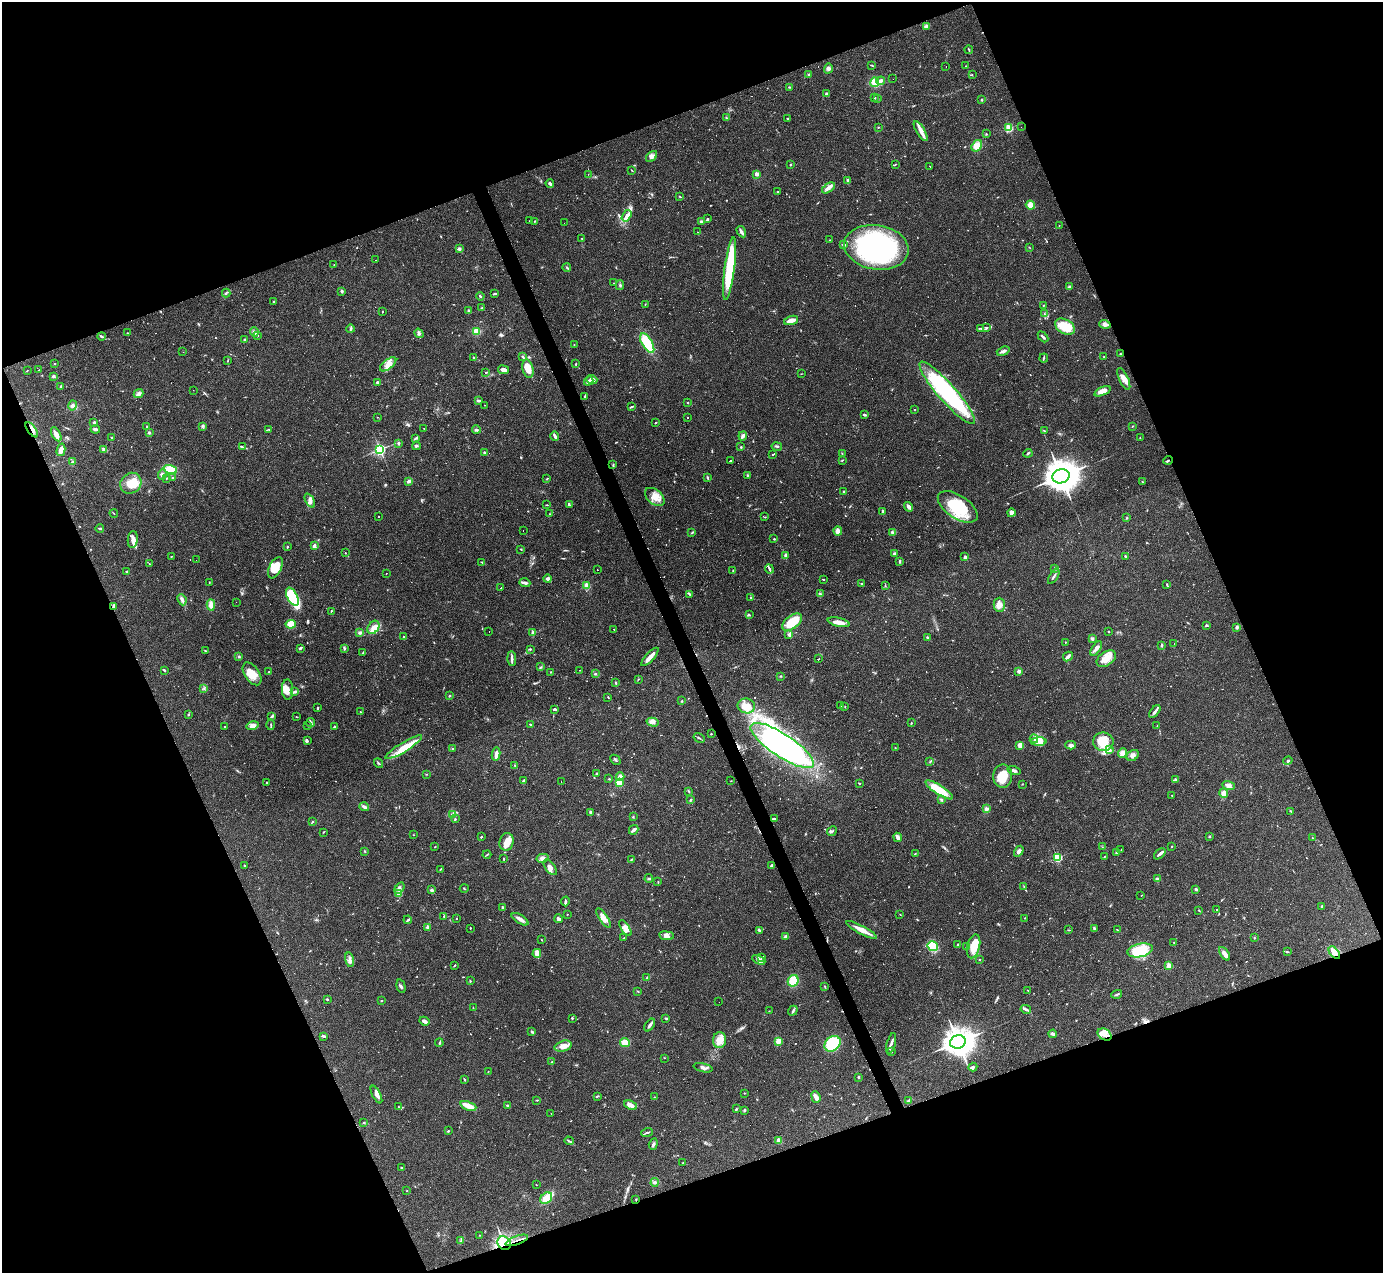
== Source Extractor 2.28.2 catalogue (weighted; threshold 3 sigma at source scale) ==
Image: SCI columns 1-5521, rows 277-5360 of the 5521 x 5508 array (HDU 1 of 3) = the unmasked area's bounding box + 8 px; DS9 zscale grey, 4 x 4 block average (1 PNG px = mean of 4 x 4 image px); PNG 1385 x 1275 px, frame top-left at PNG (2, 2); each listed source drawn as its Kron ellipse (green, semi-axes under 4 px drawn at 4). Shown black and unused: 42% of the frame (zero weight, under 2 of 3 exposures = <1% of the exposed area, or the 3 px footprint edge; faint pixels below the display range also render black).
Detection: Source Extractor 2.28.2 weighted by HDU 2 'WHT'. Background 0.0849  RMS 0.0059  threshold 0.0267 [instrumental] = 3 sigma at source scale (4.5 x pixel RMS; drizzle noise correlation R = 1.50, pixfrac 1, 0.05/0.05 arcsec/px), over >= 5 px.
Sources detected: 879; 9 too faint to see at this stretch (4 x 4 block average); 4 inside a brighter object's white glare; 96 cosmic-ray / hot-pixel residue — neither listed nor drawn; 15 coinciding with a brighter row at this scale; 48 inside a brighter listed object's ellipse — not listed separately; of the other 707, all 500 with FLUX_AUTO >= 1.37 (the completeness limit of this list) listed and drawn (207 fainter detections not listed), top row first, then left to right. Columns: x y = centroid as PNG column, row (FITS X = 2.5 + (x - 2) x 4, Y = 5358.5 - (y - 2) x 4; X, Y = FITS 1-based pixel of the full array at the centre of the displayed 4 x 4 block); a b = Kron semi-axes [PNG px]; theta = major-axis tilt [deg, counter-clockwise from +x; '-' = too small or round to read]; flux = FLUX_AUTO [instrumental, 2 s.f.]
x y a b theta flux
927 26 3 2 - 26
969 50 4 2 - 3.7
872 65 4 2 - 2.7
946 66 2 2 - 12
966 66 2 2 - 2.2
828 68 5 3 - 7.2
809 75 3 2 - 4.3
972 75 2 2 - 1.4
893 79 2 2 - 1.4
880 81 4 3 - 12
875 82 5 3 - 52
789 87 2 2 - 2.7
826 94 2 2 - 9.8
875 98 2 2 - 1.6
878 98 2 2 - 2.5
982 100 2 2 - 3.1
726 118 2 2 - 2.3
787 118 2 2 - 2.6
878 127 2 2 - 1.8
1021 127 2 2 - 3.3
1009 128 2 2 - 230
921 131 11 4 -59 22
986 134 2 2 - 2.8
977 146 6 4 56 34
652 156 6 4 44 13
895 164 3 2 - 2.7
790 165 2 2 - 3.1
930 166 3 2 - 1.6
632 170 3 2 - 1.6
588 174 2 2 - 1.4
757 174 2 2 - 60
848 180 3 3 - 8.4
550 183 4 2 - 6.6
828 188 7 3 35 14
778 191 2 2 - 1.5
680 196 3 2 - 2.3
1030 205 5 4 - 33
627 216 6 4 57 20
707 219 3 2 - 4.3
530 221 2 2 - 2
535 221 2 2 - 1.9
701 222 2 2 - 9.5
564 223 2 2 - 3.9
1059 225 2 2 - 2.4
697 232 2 2 - 2.2
741 232 6 3 -58 9.5
582 238 2 2 - 2.1
829 240 2 2 - 1.6
843 245 3 2 - 4.3
876 247 32 22 -9 660
1030 248 3 2 - 1.8
459 249 4 3 - 8.1
375 260 2 2 - 3.6
334 264 3 2 - 1.6
567 267 4 2 - 3.7
730 269 32 5 82 210
614 283 2 2 - 1.6
620 285 5 2 - 5.2
1069 286 4 2 - 3
342 291 3 2 - 6.2
226 293 4 2 - 3.9
495 294 4 2 - 4.1
480 296 4 2 - 3.7
273 302 2 2 - 3.9
645 304 2 2 - 2.1
1043 305 2 2 - 4.6
482 308 3 2 - 2.3
468 311 2 2 - 4.5
382 312 2 2 - 2.3
1044 313 2 2 - 2.6
791 320 7 3 18 32
1105 324 6 3 -16 16
986 327 4 2 - 3
1065 327 11 7 -29 110
981 328 4 2 - 3.9
351 329 4 2 - 5.4
476 331 4 3 - 38
254 332 5 3 - 8.6
127 333 3 2 - 1.6
419 333 5 4 - 8.2
257 335 2 2 - 7.9
101 336 4 2 - 6.2
1043 337 6 2 -47 7.9
245 340 2 2 - 23
647 343 11 5 -60 120
574 345 2 2 - 1.5
1003 351 7 3 19 11
183 352 2 2 - 2.1
1120 354 2 2 - 2.7
522 357 3 2 - 3.2
1104 357 2 2 - 1.6
474 358 4 2 - 2.7
1044 358 4 2 - 3.5
228 360 3 2 - 1.9
54 364 2 2 - 1.8
388 364 9 5 38 22
576 364 3 2 - 2.4
528 369 9 5 -76 41
27 370 2 2 - 1.5
39 370 3 2 - 1.5
503 370 5 3 - 13
486 372 3 2 - 83
801 374 2 2 - 1.5
53 376 3 2 - 6.6
592 379 5 3 - 17
1124 379 12 4 -65 29
589 381 5 2 - 11
377 382 2 2 - 22
61 386 3 3 - 3.7
193 390 2 2 - 1.5
1102 391 8 4 23 26
947 393 40 9 -49 480
138 394 5 3 - 8.9
585 397 4 2 - 3.5
479 400 4 3 - 5.7
687 403 2 2 - 2.7
73 405 5 3 - 9.3
484 405 2 2 - 2.2
631 407 3 2 - 3.5
914 409 2 2 - 1.5
865 415 3 2 - 5
377 417 2 2 - 1.6
688 417 2 2 - 39
94 422 2 2 - 24
656 423 3 2 - 2.8
202 426 3 2 - 3.9
1132 426 3 2 - 1.8
146 427 3 2 - 2.6
95 429 5 2 - 11
269 429 2 2 - 3.3
424 429 2 2 - 1.7
32 430 9 3 -54 14
476 430 4 3 - 5.9
1044 430 3 2 - 2.6
149 432 3 3 - 4.3
56 434 7 3 -60 27
555 436 5 2 - 9.9
743 436 4 3 - 9.8
112 437 3 2 - 2.3
415 438 3 2 - 4.3
1140 438 3 2 - 2.5
399 443 2 2 - 9
416 446 4 3 - 5
777 446 5 2 - 4.5
242 447 3 2 - 2.3
741 447 2 2 - 3.1
103 449 4 3 - 5.9
380 449 2 2 - 590
61 450 6 4 76 24
485 452 2 2 - 4.2
1028 453 4 2 - 4.2
773 454 3 2 - 120
842 454 3 2 - 2.1
731 460 4 2 - 160
842 460 3 2 - 2.6
1168 460 5 2 - 4.2
72 462 3 2 - 3.4
613 465 3 2 - 3.6
170 469 7 4 -17 53
162 475 5 3 - 9.3
747 475 3 2 - 1.8
1061 476 8 7 - 6600
707 477 3 2 - 2.7
167 478 2 2 - 1.8
172 478 2 2 - 1.6
547 479 2 2 - 2.4
409 481 4 3 - 10
1142 482 2 2 - 1.5
131 483 11 10 - 62
844 491 2 2 - 16
655 497 11 7 -40 38
310 501 7 4 -63 13
547 505 2 2 - 2.6
569 505 3 2 - 3.4
909 507 5 3 - 14
958 507 23 11 -34 170
883 512 3 2 - 6
114 513 4 2 - 2
1011 513 4 4 - 12
550 514 2 2 - 1.7
379 516 2 2 - 6
765 517 2 2 - 1.8
1127 518 3 2 - 2.1
100 529 4 2 - 4.4
523 531 2 2 - 17
838 531 4 3 - 9.3
692 532 4 2 - 3.3
893 533 4 3 - 6.7
133 539 8 5 85 21
774 539 2 2 - 6.1
314 546 3 2 - 8.7
287 547 3 2 - 2.8
521 549 2 2 - 2.4
345 553 2 2 - 2.6
894 554 3 2 - 8.6
786 555 2 2 - 45
171 556 2 2 - 2.2
1125 556 2 2 - 4.3
965 557 2 2 - 34
196 560 2 2 - 1.5
900 561 2 2 - 5.7
482 563 4 2 - 2.7
149 564 2 2 - 2
275 568 11 6 64 60
769 569 4 2 - 6.4
1054 569 3 2 - 2.6
597 570 2 2 - 4.4
733 571 2 2 - 2.1
127 572 3 2 - 4.4
386 573 2 2 - 1.4
1054 576 8 2 58 6.2
548 579 4 3 - 11
823 579 2 2 - 2.4
209 583 2 2 - 1.5
525 583 5 3 - 9.4
862 584 3 2 - 2.6
885 585 3 2 - 1.9
1167 585 4 2 - 3.8
587 586 2 2 - 170
501 588 2 2 - 51
820 594 3 2 - 3.3
690 595 3 2 - 2.6
292 597 10 5 -62 180
751 598 3 2 - 3.8
182 600 6 3 -66 9.1
236 602 2 2 - 1.5
211 605 5 3 - 18
999 605 7 5 -89 25
114 606 4 2 - 7.5
331 611 3 2 - 2.6
749 615 4 2 - 3.5
792 622 11 6 38 96
839 622 11 4 -13 25
291 624 5 4 - 49
1207 625 3 2 - 4.4
373 627 7 5 55 21
1237 627 3 2 - 7.9
614 629 2 2 - 1.4
489 632 2 2 - 2.2
1109 632 2 2 - 2.7
360 633 3 3 - 8.2
533 633 3 2 - 9.8
788 635 4 3 - 7.4
403 636 2 2 - 2.4
927 637 2 2 - 3.9
1092 638 3 2 - 3.6
1065 642 2 2 - 1.5
1174 643 2 2 - 12
1161 645 4 2 - 5.2
300 648 4 2 - 5.8
1096 648 8 3 58 16
345 649 3 2 - 3.6
530 649 2 2 - 2.3
206 651 2 2 - 2.6
363 653 2 2 - 1.5
239 656 2 2 - 3.8
650 657 12 3 47 31
1068 657 5 2 - 14
512 658 7 2 -87 11
818 659 2 2 - 160
1106 659 11 6 35 42
541 667 2 2 - 2.1
164 670 4 2 - 3.7
579 670 2 2 - 5.6
1019 671 2 2 - 56
269 672 3 2 - 3.5
550 672 2 2 - 1.5
252 674 13 7 -56 47
595 674 3 2 - 3.6
780 676 2 2 - 2.1
638 679 3 2 - 1.9
615 683 3 2 - 2.4
204 688 2 2 - 2.1
288 689 10 5 -88 23
295 692 4 3 - 8.3
449 696 2 2 - 2.9
608 697 2 2 - 2.1
682 701 3 2 - 2.6
746 706 8 7 - 36
840 706 2 2 - 1.7
845 706 2 2 - 1.4
317 708 3 2 - 3.3
555 709 3 2 - 7.6
360 712 2 2 - 1.6
1155 712 7 3 53 10
189 714 3 2 - 3.1
271 716 3 2 - 2.9
296 717 3 2 - 2.4
652 722 6 3 -14 10
311 723 4 2 - 10
911 723 2 2 - 2.4
271 725 5 2 - 3.5
531 725 3 2 - 1.8
225 726 2 2 - 2.1
253 726 6 4 15 21
308 726 2 2 - 1.8
334 726 2 2 - 4.2
1157 726 2 2 - 1.4
711 734 2 2 - 4.6
699 738 6 2 -32 4.5
1034 739 4 2 - 5.8
307 740 4 2 - 4.8
1039 742 8 3 1 19
1103 742 10 9 - 77
1020 745 2 2 - 64
1071 745 5 4 - 9.6
782 746 37 11 -33 1200
404 747 21 5 31 59
895 748 2 2 - 1.9
453 749 3 2 - 4.1
1110 749 3 2 - 4.9
1122 753 5 3 - 24
496 754 6 2 78 22
1133 755 6 5 - 17
615 760 6 2 -44 4.3
1288 761 5 2 - 5.4
930 762 2 2 - 2
378 763 5 2 - 4.1
515 765 2 2 - 2.4
1014 770 6 2 -16 11
426 774 2 2 - 1.4
596 774 2 2 - 2.3
1003 776 11 9 87 70
620 777 4 4 - 17
609 779 2 2 - 3
1175 779 3 2 - 3.5
523 780 4 2 - 3
561 781 2 2 - 5.7
731 781 2 2 - 1.4
267 782 2 2 - 7.3
619 783 4 3 - 38
859 783 2 2 - 2.4
1022 784 2 2 - 1.7
1229 785 6 3 -21 17
939 790 16 4 -33 89
689 791 2 2 - 2.1
1223 793 5 4 - 20
1172 795 2 2 - 1.8
941 799 3 2 - 4
690 800 3 2 - 4
364 807 5 2 - 11
986 809 3 2 - 14
1291 811 2 2 - 2.7
590 812 4 2 - 5.7
452 814 4 2 - 5.1
633 817 2 2 - 2.6
455 819 2 2 - 3.2
774 819 3 2 - 5.8
313 822 2 2 - 1.9
634 830 5 3 - 11
832 831 5 2 - 5.1
323 832 2 2 - 1.7
414 835 2 2 - 1.8
1209 836 2 2 - 9.8
481 837 3 2 - 2.8
898 837 5 3 - 13
1312 838 2 2 - 3.1
507 842 9 7 74 34
1172 846 2 2 - 2.3
435 847 2 2 - 2.2
1102 847 2 2 - 1.5
1121 850 2 2 - 2.9
365 851 2 2 - 2.2
1019 851 6 3 57 12
1116 853 3 2 - 2.7
487 854 4 2 - 3.5
915 854 3 2 - 2.3
1160 854 6 2 41 12
1057 857 2 2 - 360
1104 857 2 2 - 1.9
543 858 6 4 13 13
504 859 3 2 - 2.3
631 859 3 2 - 2.9
244 865 2 2 - 2.8
771 866 2 2 - 6.1
550 867 9 4 -51 17
440 869 3 2 - 1.9
649 878 4 2 - 3.5
1157 879 3 3 - 7.1
658 882 2 2 - 2.6
1024 887 2 2 - 1.4
399 888 6 3 59 9
464 888 4 2 - 2.6
1196 889 2 2 - 28
432 890 2 2 - 8.4
399 894 4 3 - 17
1141 895 2 2 - 1.8
565 901 5 2 - 5
1322 906 3 2 - 5.9
502 907 4 2 - 3.4
1217 909 2 2 - 110
1199 910 2 2 - 1.6
567 914 2 2 - 1.5
900 914 2 2 - 1.6
444 916 2 2 - 10
456 918 2 2 - 2.1
603 918 11 3 -56 23
1025 918 2 2 - 1.4
520 919 9 3 -33 22
559 919 4 3 - 12
408 920 4 2 - 4.2
428 927 2 2 - 61
470 928 2 2 - 2.3
625 928 9 4 -55 29
1094 928 4 2 - 4.6
759 930 3 2 - 6.8
862 930 17 3 -28 41
1069 930 3 2 - 2.4
1117 930 3 2 - 3.2
666 936 7 4 -8 16
786 936 3 2 - 6.2
624 938 2 2 - 1.4
1254 938 2 2 - 2
541 940 2 2 - 1.7
1174 943 2 2 - 1.5
958 945 3 2 - 5.1
933 946 5 5 - 67
967 946 2 2 - 13
974 946 12 6 76 75
1140 950 13 6 12 120
1287 952 4 2 - 3
537 953 4 4 - 21
1334 953 7 4 -52 25
1225 954 7 3 -56 18
762 957 2 2 - 70
980 959 2 2 - 4.2
350 960 7 3 -75 11
759 960 7 4 -26 15
455 965 3 2 - 3
1169 965 2 2 - 120
647 978 3 2 - 3
470 981 2 2 - 3.5
793 981 6 5 - 69
401 986 7 2 -75 5.5
825 986 3 2 - 2.3
1028 990 2 2 - 2.1
638 991 2 2 - 2.6
1117 994 5 2 - 4.9
327 999 2 2 - 5
381 1001 2 2 - 2.7
719 1002 2 2 - 1.4
473 1008 2 2 - 1.7
1026 1009 5 3 - 7.5
769 1011 2 2 - 1.6
793 1011 5 2 - 5.6
572 1018 2 2 - 11
666 1018 3 2 - 4.6
424 1021 5 2 - 13
650 1025 7 2 54 11
532 1032 4 2 - 4.4
1053 1034 4 2 - 9.4
1105 1034 7 5 -32 25
323 1036 4 2 - 7.1
719 1040 8 6 86 31
778 1041 2 2 - 160
958 1042 8 7 - 4200
439 1043 4 2 - 4.7
625 1043 5 4 - 35
891 1043 10 2 74 14
832 1044 9 7 41 170
563 1046 8 5 17 27
892 1052 2 2 - 1.9
664 1058 2 2 - 1.4
552 1062 2 2 - 3.7
973 1067 4 3 - 7.8
703 1068 10 3 -13 12
488 1072 2 2 - 1.5
858 1077 2 2 - 12
465 1080 3 2 - 3.2
744 1093 2 2 - 4.6
376 1094 9 3 -63 17
597 1096 3 2 - 3.8
654 1097 2 2 - 1.4
816 1097 6 4 -71 15
537 1100 3 2 - 2.7
909 1100 3 2 - 7.4
631 1105 6 3 -24 22
468 1106 8 3 -22 61
507 1106 3 2 - 5.6
398 1107 2 2 - 2.3
736 1109 2 2 - 3.2
744 1110 2 2 - 5.8
551 1114 2 2 - 1.7
363 1122 2 2 - 1.8
448 1131 3 2 - 3.7
647 1132 6 2 19 5.4
779 1140 4 3 - 16
569 1141 5 2 - 4.2
653 1144 6 2 70 6.7
683 1163 2 2 - 1.9
402 1168 2 2 - 4.1
655 1182 4 3 - 5.7
536 1185 2 2 - 1.6
407 1191 2 2 - 5
546 1198 6 5 - 35
636 1199 2 2 - 1.8
479 1235 2 2 - 1.8
517 1240 12 2 20 14
461 1241 4 2 - 5.4
504 1243 7 6 - 230
Overlapping masked pixels (flux is a lower limit): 7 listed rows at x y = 32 430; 1168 460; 114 606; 1334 953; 1105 1034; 517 1240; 504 1243
Diffuse or blended objects may show on this block-average render without a row.